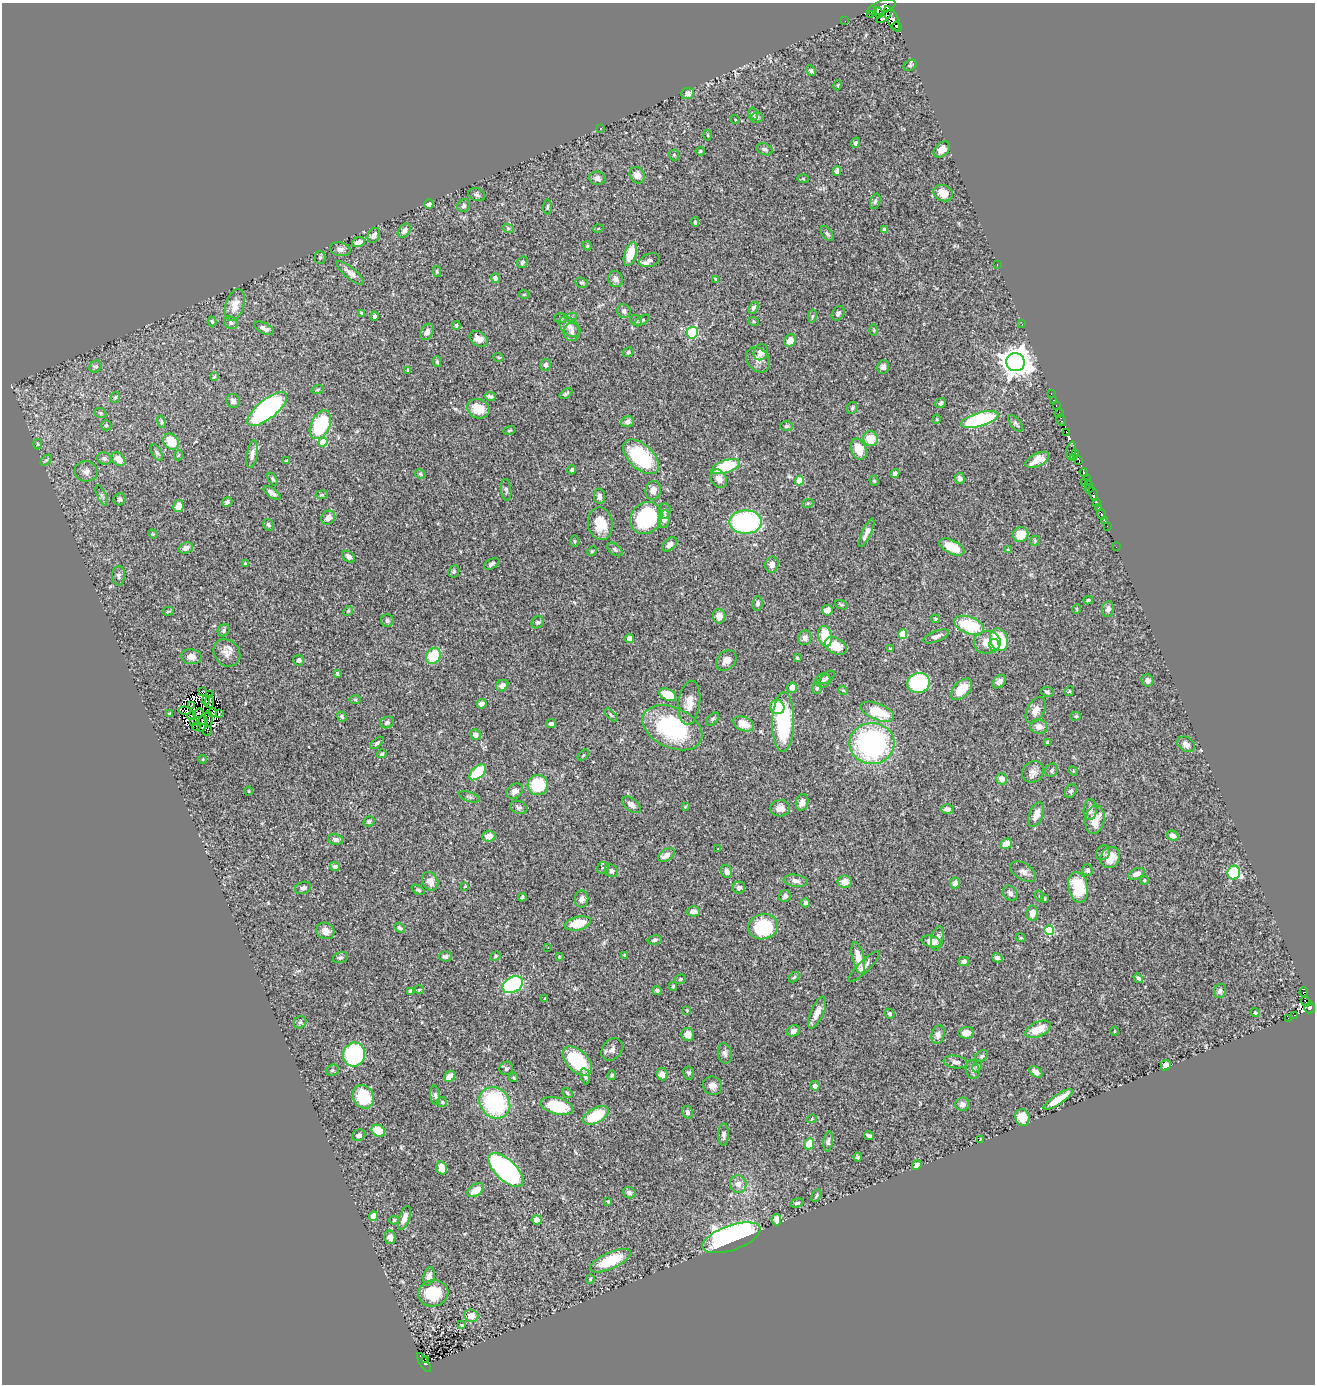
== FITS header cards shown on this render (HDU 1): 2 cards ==
NAXIS1  =                 1313
NAXIS2  =                 1382

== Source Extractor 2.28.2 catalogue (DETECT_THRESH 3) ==
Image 1313 x 1382 px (HDU 1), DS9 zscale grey, 1 PNG px = 1 image px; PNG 1317 x 1386 px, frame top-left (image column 1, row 1382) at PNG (2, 3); each listed source drawn as its Kron ellipse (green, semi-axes under 4 px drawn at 4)
Background 0.445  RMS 0.023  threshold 0.0705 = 3 sigma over >= 5 px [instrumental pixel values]
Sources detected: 451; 14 with non-positive FLUX_AUTO (blend fragments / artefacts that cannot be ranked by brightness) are neither listed nor drawn; the other 437 listed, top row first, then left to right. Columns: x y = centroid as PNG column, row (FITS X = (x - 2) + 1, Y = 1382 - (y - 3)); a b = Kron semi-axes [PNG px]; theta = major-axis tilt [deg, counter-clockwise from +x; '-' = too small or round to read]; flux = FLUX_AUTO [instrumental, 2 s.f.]
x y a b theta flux
882 7 15 6 20 420
872 11 4 3 - 34
878 13 5 3 - 48
871 14 3 2 - 25
884 17 9 3 38 17
892 18 13 6 -62 190
845 21 2 2 - 0.93
897 27 5 3 - 4.8
910 65 7 5 28 3
811 71 5 4 - 3.3
838 85 5 3 - 1.3
687 93 6 5 - 9.3
753 114 6 5 - 3.6
756 118 7 5 4 3.8
735 119 4 3 - 1.1
600 128 2 2 - 1.1
708 135 5 3 - 1.4
855 143 5 4 - 3.1
765 149 8 5 -20 3.8
942 149 9 6 46 11
700 151 5 4 - 2.2
674 155 5 5 - 2.1
837 171 5 4 - 4.5
637 175 8 7 - 12
597 178 8 6 -9 6.3
803 179 5 3 - 1.6
943 193 10 8 -21 18
477 195 8 6 -19 4.7
875 201 8 5 72 3.4
429 204 5 4 - 12
464 206 6 6 - 2.9
548 207 7 3 89 2.1
695 222 5 4 - 1.8
508 228 6 4 -18 2.3
598 229 5 3 - 1.4
884 230 4 4 - 4
404 231 8 5 52 6.6
827 234 9 5 -52 3.2
374 235 8 6 62 6.3
358 242 7 5 20 9
587 246 5 3 - 1.8
340 249 10 7 -11 6.2
630 254 12 5 72 33
320 257 6 5 - 3
650 260 11 6 17 6.4
522 262 6 5 - 3.1
997 264 2 2 - 3.2
437 272 5 4 - 1.9
350 273 17 5 -40 9.4
495 278 5 4 - 6
615 279 8 7 - 6.7
716 279 4 3 - 1.6
582 283 6 5 - 2.5
524 294 5 3 - 1.4
235 305 16 9 72 18
754 308 6 4 59 3.8
624 311 7 6 - 5.6
362 313 4 3 - 1.8
838 313 8 5 58 4.5
375 316 5 4 - 3
812 316 7 3 80 2
571 317 6 4 26 2.4
561 318 6 5 - 2.4
642 320 8 4 33 2.5
212 321 5 3 - 2.3
636 321 6 5 - 2.5
754 322 5 3 - 1.6
231 323 7 6 - 3.6
1022 324 2 2 - 42
456 326 4 3 - 2.3
570 327 12 8 -43 10
264 328 11 5 -26 7.5
874 330 6 4 -90 1.9
427 332 9 6 58 8.3
572 332 9 8 - 7.1
692 333 6 5 - 130
479 339 10 7 -35 13
790 340 6 5 - 15
628 352 5 4 - 2.9
761 352 8 7 - 8.9
499 357 5 3 - 1.6
758 360 14 10 -50 13
437 362 5 4 - 2
1016 362 9 9 - 2000
545 365 6 5 - 4.6
96 367 7 5 35 3.2
883 367 7 6 - 6
408 370 4 3 - 2
214 377 4 2 - 1.5
318 389 6 4 20 2.1
1051 393 3 2 - 5.4
566 394 7 3 33 2.4
490 396 5 3 - 3.1
115 397 6 4 68 2.5
1053 400 3 2 - 10
233 401 7 6 - 5.5
940 403 6 4 39 3.6
1056 405 3 2 - 7.5
852 408 6 5 - 2.8
267 409 24 9 39 380
478 409 11 9 -24 27
100 413 6 5 - 2.9
1059 413 5 2 - 2.5
937 419 5 3 - 1.4
980 419 19 7 15 170
1061 420 6 3 -61 7.8
162 422 6 4 -76 2.3
628 422 6 5 - 4.9
1016 423 10 5 -50 3.6
106 425 5 5 - 3
320 425 15 9 64 120
786 426 6 4 2 3.3
509 430 6 3 19 1.9
1066 432 3 2 - 24
870 439 7 7 - 28
171 442 9 7 -46 31
323 442 5 4 - 45
38 444 5 3 - 1.7
859 449 11 7 -69 31
1071 451 9 4 83 32
157 453 9 4 -63 3.3
1076 453 3 2 - 5.9
252 454 14 5 80 7.8
179 455 5 3 - 1.4
641 457 22 12 -43 130
1074 457 2 2 - 3.3
104 458 7 6 - 4.8
118 459 8 5 -44 17
46 460 6 4 43 2.2
287 460 4 3 - 1.8
1037 460 13 6 26 19
1079 460 3 2 - 14
726 467 15 6 18 95
572 470 4 3 - 3.1
86 471 11 10 - 8.2
895 473 4 4 - 3.6
1084 473 4 3 - 43
420 474 5 4 - 2.3
960 478 5 5 - 3.9
273 479 7 3 -58 2.4
719 479 10 7 -57 12
1087 479 3 2 - 14
800 481 5 4 - 44
874 481 5 4 - 2.2
1085 483 3 2 - 1.7
1089 484 3 2 - 31
1089 488 4 2 - 55
506 490 11 5 -84 3.3
653 490 9 7 76 11
272 493 10 4 -35 6.6
1093 494 7 3 -75 52
322 495 6 4 7 2.5
102 496 11 4 -64 3.6
599 496 8 5 -84 6.4
120 499 6 5 - 3.2
227 502 5 4 - 3.6
808 503 5 3 - 1.7
1096 503 3 3 - 68
178 506 6 5 - 17
1099 508 3 2 - 20
664 511 8 6 76 4.7
1101 514 5 3 - 59
328 518 7 6 - 9.7
646 518 17 15 44 130
664 519 9 6 79 9.4
1105 520 4 2 - 18
746 522 16 12 0 260
600 524 16 12 -81 33
268 525 6 5 - 3.9
1107 526 2 2 - 2.9
867 533 15 4 65 9.2
153 534 5 4 - 1.5
1021 534 8 7 - 25
574 541 5 3 - 1.7
1035 541 5 4 - 1.9
670 544 9 5 40 7.4
952 547 13 7 -26 39
1116 547 2 2 - 4.8
186 548 7 5 19 8.9
615 549 9 5 -38 3.3
1008 550 4 3 - 1.6
592 551 5 4 - 1.9
349 557 7 5 -40 6.3
245 563 3 3 - 1.4
492 564 8 4 28 3.6
772 565 8 6 81 9.9
454 571 6 5 - 3
119 576 10 6 89 4.4
1088 600 5 3 - 2.6
758 604 7 5 84 3.6
841 605 7 4 -23 2.4
1077 609 5 3 - 1.7
1108 609 8 6 80 5.9
827 610 5 5 - 12
168 611 6 3 9 1.7
348 611 5 4 - 1.8
719 616 7 6 - 15
935 619 4 4 - 2.2
387 620 6 6 - 3.5
538 622 6 5 - 2.9
969 625 15 8 -21 88
224 630 6 5 - 3
903 634 5 4 - 58
825 636 11 6 -79 56
936 636 13 5 21 7
805 638 7 6 - 6.9
630 639 4 4 - 13
999 640 11 8 -72 82
987 642 13 11 8 29
994 645 6 5 - 20
836 646 12 8 -29 27
890 649 4 3 - 1.6
227 653 15 12 -49 14
433 656 8 6 62 51
191 657 10 7 -8 9.6
797 658 3 3 - 2.3
299 660 5 5 - 3.8
726 660 11 9 42 11
337 673 4 3 - 2.1
827 677 9 5 39 2.7
1147 680 6 5 - 4.7
823 681 8 7 - 4.7
999 682 8 5 43 6.6
918 683 11 10 - 120
502 686 6 5 - 6.5
792 688 5 5 - 11
817 688 6 5 - 2.7
962 689 13 7 46 34
843 690 5 3 - 1.4
202 691 3 2 - 0.44
1069 691 5 4 - 1.9
1047 692 6 5 - 3.1
210 695 2 2 - 0.09
668 695 9 5 -25 47
206 700 5 2 - 1.2
355 700 6 4 -1 1.9
210 702 6 2 83 2
689 703 22 10 83 19
482 704 5 4 - 6.7
191 705 3 2 - 3.8
777 707 7 7 - 47
1036 710 14 8 61 12
185 711 6 2 -5 4.3
877 712 18 8 -21 48
198 713 5 2 - 1.2
213 713 4 3 - 0.77
219 713 3 2 - 1.4
169 714 3 3 - 1.7
192 715 4 2 - 1.7
611 715 8 4 -45 2.5
1076 716 5 4 - 2.1
342 717 5 4 - 2.6
209 719 7 2 -87 1.7
713 719 8 5 47 3.1
203 720 4 3 - 1.6
193 722 3 2 - 1.5
387 722 7 5 21 4.1
783 722 30 11 89 150
551 724 5 4 - 4
744 724 11 7 -23 25
197 726 2 2 - 1.5
1039 726 8 7 - 12
201 728 4 2 - 1.4
672 728 31 20 -25 180
208 731 5 2 - 1.9
476 735 5 5 - 8.3
1047 742 4 3 - 1.7
377 743 8 4 42 3.1
872 744 22 20 -1 300
1186 744 9 7 -34 7.2
382 754 5 4 - 2.4
583 755 7 2 44 1.4
203 759 4 3 - 1.2
1052 770 7 6 - 3.5
1073 771 5 4 - 1.7
478 772 10 5 42 85
1033 772 11 10 - 9.6
1002 779 6 5 - 12
538 785 10 10 - 67
249 791 4 3 - 1.4
515 791 9 7 40 7.7
1071 791 7 5 60 3.3
469 797 11 4 -17 3.5
802 802 8 6 75 8.3
631 805 11 6 -39 8.5
519 807 9 6 -20 4.3
685 807 4 3 - 1.3
780 808 10 8 4 11
947 809 6 5 - 6.6
1090 810 10 6 85 8.5
1036 815 13 6 69 14
1095 820 14 9 80 27
369 821 6 5 - 3.1
489 836 6 5 - 12
1173 836 6 4 -29 8.4
335 839 8 5 -12 4.7
1006 844 6 5 - 18
718 849 2 2 - 0.89
1103 853 8 6 56 4.2
666 855 9 5 32 12
1110 857 11 9 64 26
335 866 5 4 - 5.4
603 868 6 5 - 2.6
1088 870 5 5 - 2.8
611 871 7 6 - 5.4
727 871 7 5 -70 5.1
1023 872 14 8 -30 8.3
1234 873 7 6 - 130
1137 874 8 5 25 9
1144 880 4 4 - 2.5
430 881 9 8 - 12
795 881 12 6 -8 7.2
845 882 7 6 - 14
955 883 5 5 - 9.4
465 886 3 3 - 1.2
1078 887 15 10 -80 68
303 888 8 6 19 4.9
739 888 6 6 - 5.6
418 890 7 4 -32 2.7
1010 893 8 7 - 5.6
785 896 6 5 - 5.1
1039 896 6 3 -71 1.6
522 897 4 3 - 2.9
582 899 8 7 - 5.9
1044 899 3 2 - 1.6
805 902 5 4 - 4.2
693 911 7 5 -2 8.3
1032 913 7 5 86 14
578 923 13 6 13 37
763 927 15 12 14 110
400 928 5 4 - 3.5
1049 930 5 5 - 74
325 931 9 8 - 12
937 938 12 6 78 9.6
1021 938 5 3 - 1.4
655 940 7 4 13 3.2
931 941 9 5 -14 14
548 948 3 2 - 1.6
625 955 3 3 - 1.5
445 956 7 5 -3 4.2
495 956 5 3 - 2.2
340 957 8 5 17 3.7
559 957 4 4 - 1.4
858 958 16 6 -77 21
997 958 5 4 - 4.3
964 962 5 4 - 4
864 966 21 6 45 8.8
794 977 6 4 45 2.2
1138 978 5 3 - 2.9
680 979 6 4 22 2.2
513 985 11 7 29 170
673 986 4 3 - 2.1
419 990 5 3 - 1.6
657 990 5 4 - 3.7
410 991 4 3 - 2.8
1220 991 7 5 67 4.3
1304 992 4 3 - 24
545 998 3 2 - 1
1306 1002 5 3 - 30
1310 1008 6 5 - 150
687 1010 3 2 - 1.2
817 1013 17 6 66 13
1255 1013 5 4 - 2
890 1014 5 4 - 3.1
1294 1015 3 2 - 11
1288 1018 2 2 - 4.9
300 1022 7 5 42 2.8
1038 1029 13 7 25 26
793 1031 7 5 28 6.3
1114 1031 4 3 - 1.2
966 1033 8 5 7 13
688 1034 6 6 - 11
938 1035 10 6 77 9.2
612 1049 12 9 51 7.5
725 1053 10 7 -78 5.7
354 1054 12 11 - 180
982 1056 7 5 40 3
577 1061 18 10 -45 89
956 1062 12 6 -8 6.9
1166 1065 5 5 - 8.6
977 1066 6 4 63 2.3
506 1068 7 6 - 3.9
332 1070 7 5 21 3.1
973 1070 9 7 -75 6
1036 1072 7 5 -37 6.8
689 1073 6 5 - 3.4
662 1074 6 5 - 9.5
612 1075 5 4 - 2.7
450 1076 6 5 - 15
585 1076 8 4 -75 4.4
513 1078 5 4 - 2.3
712 1086 9 9 - 9.8
815 1086 5 4 - 7.1
567 1093 6 4 -39 2.2
435 1095 10 5 -82 3.8
363 1097 12 10 -65 52
1058 1099 17 5 33 26
442 1102 5 5 - 2.2
495 1103 17 14 -48 170
962 1104 7 6 - 6.6
557 1106 16 8 -14 76
687 1112 6 5 - 4.8
596 1115 14 7 29 68
1022 1117 8 7 - 24
812 1119 5 3 - 1.4
378 1131 7 5 -34 35
359 1135 6 5 - 4.4
724 1135 11 5 88 5.5
869 1136 5 3 - 3.5
980 1139 4 2 - 1.3
828 1141 10 4 82 4.1
809 1144 6 5 - 31
858 1157 4 3 - 2.8
917 1165 5 4 - 7
442 1168 6 5 - 14
506 1170 22 10 -44 410
738 1184 9 8 - 9.8
476 1190 9 5 35 22
629 1193 7 5 -20 4.4
816 1195 7 4 60 2.1
608 1201 3 2 - 1.4
797 1203 7 4 14 2.5
373 1216 4 4 - 35
404 1218 12 5 71 13
776 1219 6 5 - 9.6
394 1220 5 4 - 2.8
537 1220 5 4 - 10
390 1237 7 5 -81 9
731 1238 30 12 19 580
610 1261 22 8 24 62
429 1276 9 5 75 8
590 1279 4 4 - 1.7
433 1293 15 13 12 54
471 1316 7 6 - 17
461 1325 4 3 - 1.8
426 1359 3 2 - 8
424 1363 11 3 -59 68
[14 non-positive-flux detections neither listed nor drawn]